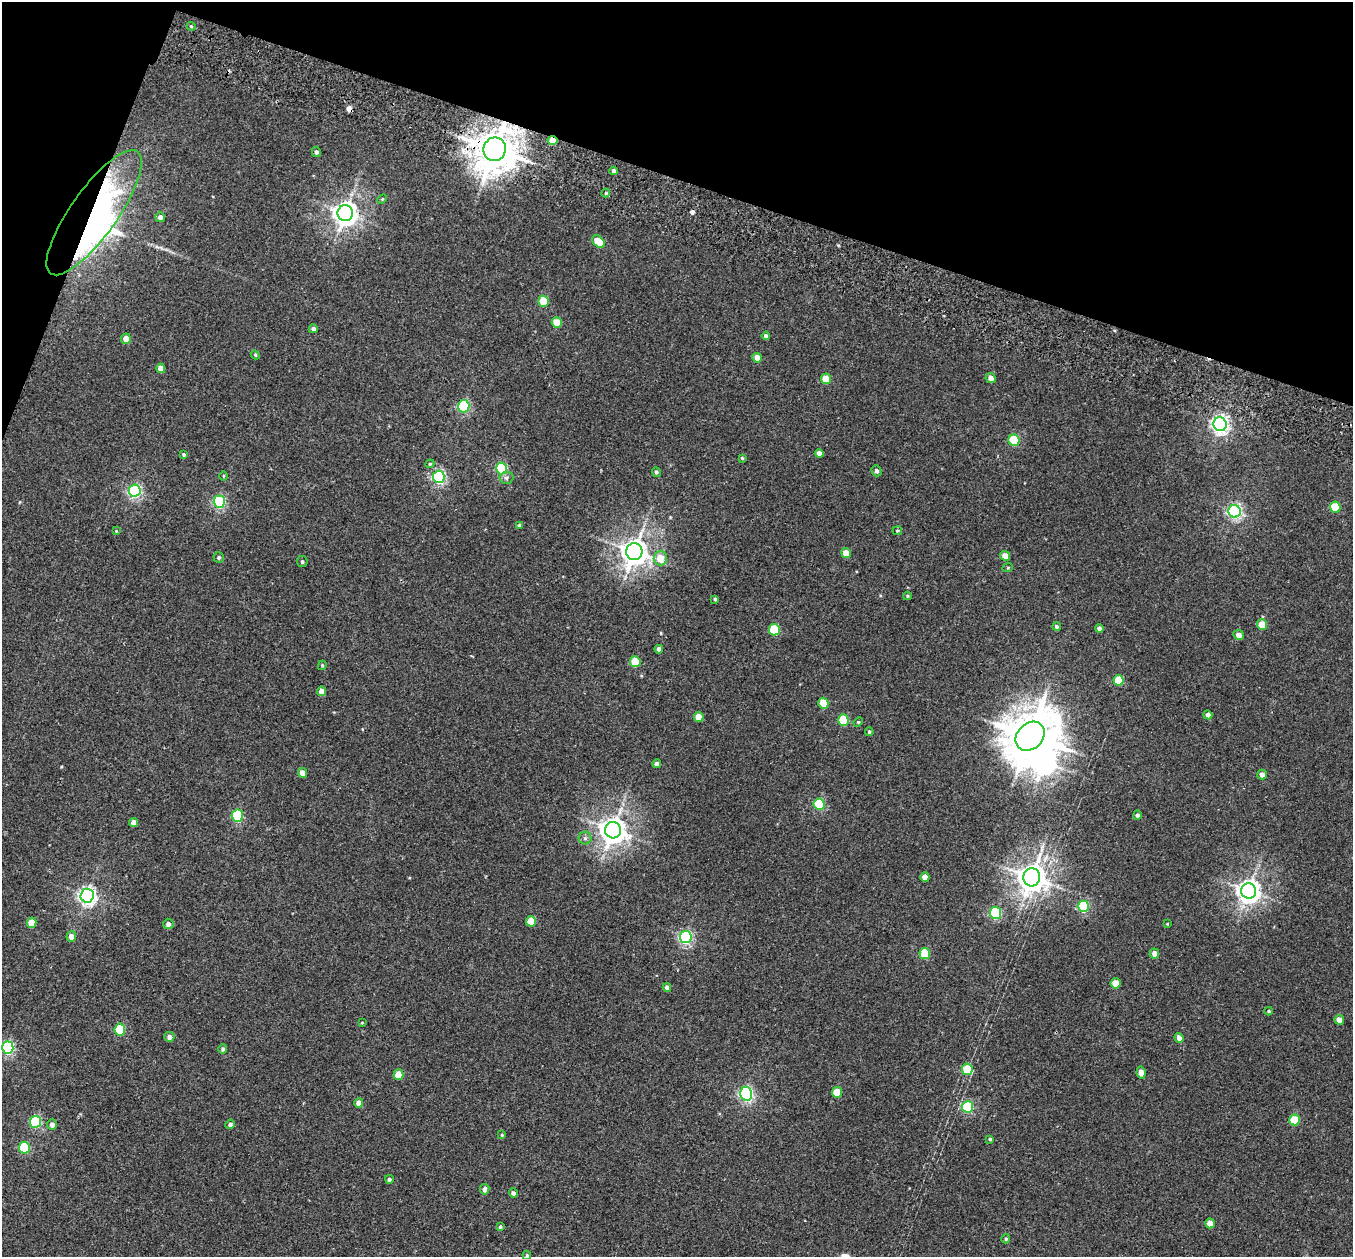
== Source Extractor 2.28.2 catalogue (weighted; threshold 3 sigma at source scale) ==
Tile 2 of 4 x 4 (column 2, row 1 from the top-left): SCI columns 1377-2727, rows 4086-5340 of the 5452 x 5530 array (HDU 1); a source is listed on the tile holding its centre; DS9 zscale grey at full resolution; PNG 1355 x 1259 px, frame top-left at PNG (2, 2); each listed source drawn as its Kron ellipse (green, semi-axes under 4 px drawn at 4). Shown black and unused: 17% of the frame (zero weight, under 2 of 3 exposures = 3% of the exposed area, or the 3 px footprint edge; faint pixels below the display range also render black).
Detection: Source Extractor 2.28.2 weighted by HDU 2 'WHT'; one run over the whole footprint, this tile lists its part. Background 0.0409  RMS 0.007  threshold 0.0316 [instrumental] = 3 sigma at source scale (4.5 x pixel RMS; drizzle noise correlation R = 1.50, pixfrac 1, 0.05/0.05 arcsec/px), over >= 5 px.
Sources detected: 127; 3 inside a brighter object's white glare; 3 cosmic-ray / hot-pixel residue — neither listed nor drawn; the other 121 listed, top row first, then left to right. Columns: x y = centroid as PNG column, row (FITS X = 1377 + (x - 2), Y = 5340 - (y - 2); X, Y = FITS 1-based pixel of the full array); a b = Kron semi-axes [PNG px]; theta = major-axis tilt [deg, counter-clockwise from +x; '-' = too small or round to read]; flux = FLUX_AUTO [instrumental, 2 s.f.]
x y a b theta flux
191 26 4 3 - 0.73
552 141 5 4 - 14
495 149 12 11 - 2300
316 152 5 4 - 1.7
614 171 4 4 - 2
606 193 4 4 - 0.82
382 199 5 4 - 0.83
94 213 75 23 55 170
345 213 8 7 - 610
160 217 5 4 - 3.5
599 242 7 5 -44 18
544 301 5 5 - 23
557 322 5 5 - 14
313 329 4 4 - 2
766 336 4 4 - 2.2
126 339 5 5 - 6.8
255 355 4 4 - 0.7
757 358 5 4 - 8
161 368 5 4 - 5.8
991 378 5 5 - 3.8
826 379 5 5 - 14
464 406 6 5 - 80
1220 424 7 6 - 280
1014 440 6 5 - 38
819 453 4 4 - 4
184 455 4 3 - 1.2
742 458 4 4 - 0.88
430 464 4 4 - 0.79
502 468 6 5 - 65
876 471 5 5 - 1.8
656 472 5 4 - 1.4
223 476 5 3 - 0.65
439 477 6 6 - 120
506 478 7 6 - 1.7
135 491 6 6 - 140
219 502 6 5 - 96
1335 507 5 5 - 24
1234 511 6 6 - 160
519 525 4 3 - 1.5
116 531 3 3 - 0.58
897 531 5 4 - 0.81
634 552 8 8 - 770
846 553 5 4 - 8.6
1005 556 5 4 - 6
219 557 5 5 - 1.4
660 558 7 7 - 10
302 562 5 5 - 1.3
1008 567 5 3 - 0.6
907 596 4 4 - 0.7
715 599 3 3 - 0.86
1262 625 5 5 - 16
1057 626 4 4 - 1.5
1099 628 4 4 - 2.2
774 630 5 5 - 44
1239 635 5 5 - 4.4
659 649 4 4 - 2.4
635 662 5 5 - 22
322 665 5 4 - 0.84
1118 680 5 5 - 20
321 691 5 4 - 5.4
823 703 5 5 - 17
1208 715 4 4 - 3.1
699 717 5 5 - 9.9
843 720 5 5 - 30
858 722 5 4 - 0.79
869 732 4 3 - 0.87
1030 736 16 12 44 3200
657 764 4 4 - 2.5
302 773 5 4 - 4.8
1262 775 5 4 - 3.6
819 804 6 5 - 51
1137 815 5 4 - 1.5
237 816 6 5 - 68
134 822 4 4 - 4.3
613 830 8 8 - 760
585 838 6 6 - 1.9
925 877 5 4 - 7.5
1032 877 9 8 - 920
1249 891 7 7 - 560
87 896 7 6 - 260
1083 906 6 5 - 64
995 913 6 5 - 73
531 921 5 5 - 15
32 923 5 4 - 12
168 924 5 5 - 3
1167 924 3 2 - 0.61
71 937 5 4 - 5.5
686 937 6 6 - 140
1154 953 5 5 - 4.6
925 954 5 5 - 29
1115 983 5 5 - 12
667 988 4 4 - 2.7
1269 1011 4 4 - 0.83
1339 1020 5 4 - 5.5
362 1023 4 2 - 0.5
120 1030 6 5 - 40
169 1037 5 5 - 3.1
1179 1038 5 4 - 3.9
8 1048 6 5 - 110
223 1049 5 4 - 1.5
967 1069 5 5 - 27
1141 1073 6 4 -80 4.3
399 1075 5 5 - 14
837 1092 5 5 - 20
746 1094 7 6 - 150
359 1103 5 4 - 6
967 1107 6 5 - 68
1295 1120 5 5 - 26
35 1122 6 5 - 67
52 1124 5 5 - 2.9
230 1124 5 4 - 1.9
502 1135 4 3 - 0.61
990 1139 4 4 - 0.97
24 1148 6 5 - 49
389 1179 4 4 - 1.4
485 1189 5 4 - 2.8
513 1193 4 4 - 2
1210 1223 5 5 - 7.6
500 1227 4 3 - 1.1
1006 1239 4 4 - 0.97
527 1255 5 4 - 0.97
Overlapping masked pixels (flux is a lower limit): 3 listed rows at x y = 552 141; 495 149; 94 213
Isophote crosses this tile's border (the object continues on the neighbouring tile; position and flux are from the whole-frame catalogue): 1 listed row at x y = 527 1255